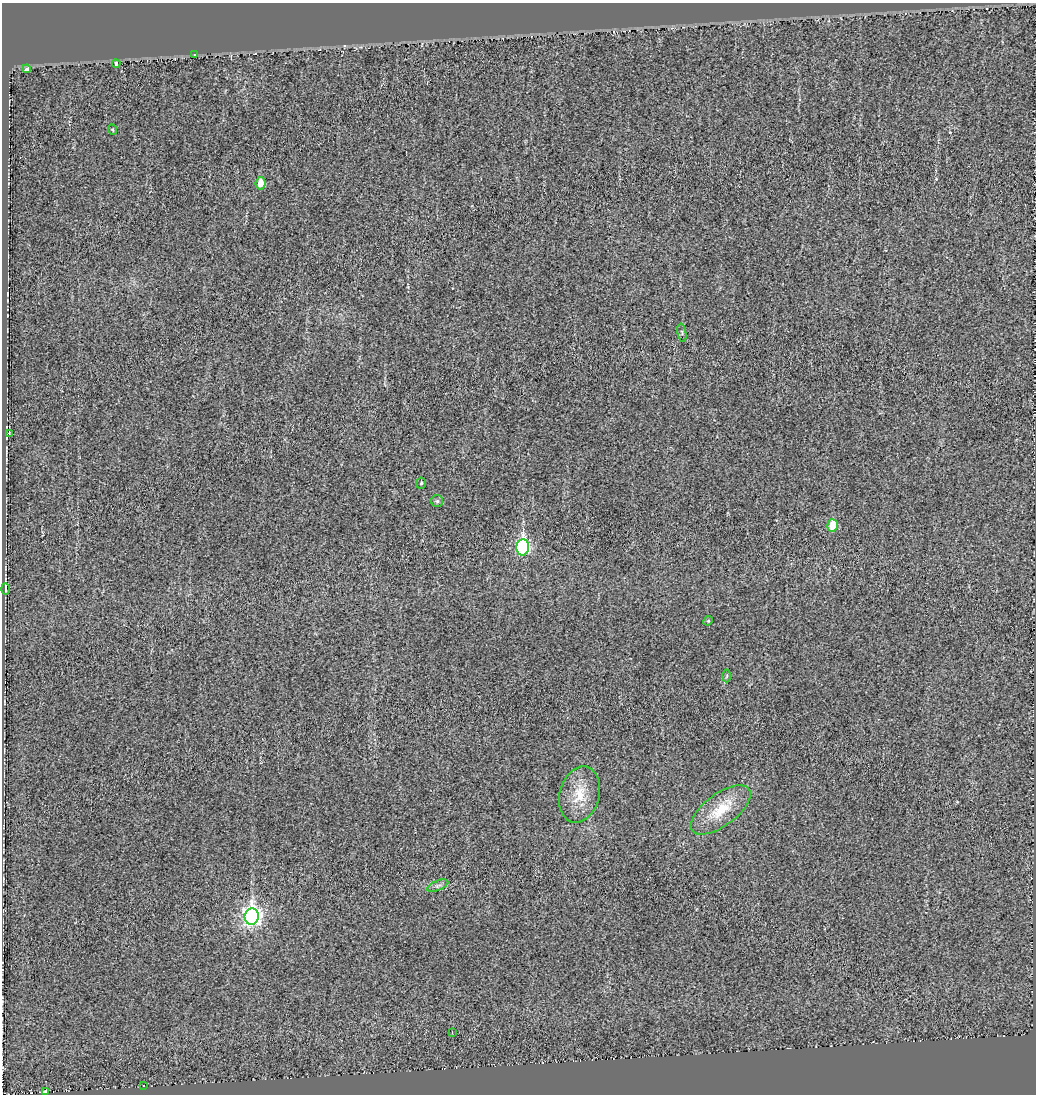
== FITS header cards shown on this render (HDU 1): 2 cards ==
NAXIS1  =                 1034
NAXIS2  =                 1092

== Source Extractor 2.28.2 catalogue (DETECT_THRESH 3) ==
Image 1034 x 1092 px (HDU 1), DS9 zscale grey, 1 PNG px = 1 image px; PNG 1038 x 1096 px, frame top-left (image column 1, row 1092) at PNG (2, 3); each listed source drawn as its Kron ellipse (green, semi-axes under 4 px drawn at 4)
Background 7.80e-04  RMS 0.015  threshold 0.046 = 3 sigma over >= 5 px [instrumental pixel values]
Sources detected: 21; all 21 listed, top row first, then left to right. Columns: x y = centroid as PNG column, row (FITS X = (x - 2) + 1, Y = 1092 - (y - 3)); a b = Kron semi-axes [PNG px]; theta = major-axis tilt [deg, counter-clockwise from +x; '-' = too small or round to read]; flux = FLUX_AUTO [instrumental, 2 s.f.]
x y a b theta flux
195 55 3 2 - 1.5
116 64 4 3 - 2.7
27 69 4 3 - 5.1
113 130 5 3 - 0.89
260 183 6 5 - 13
682 333 9 4 -80 1.6
9 433 3 2 - 0.64
421 483 5 5 - 1.6
437 501 6 6 - 1.8
832 525 6 5 - 19
523 547 8 6 87 200
5 589 6 3 -89 18
708 621 5 4 - 1.2
727 676 6 4 88 1.8
580 794 28 20 75 29
720 810 35 16 36 36
438 886 11 5 22 3.6
252 916 8 7 - 480
452 1032 3 2 - 1
144 1086 2 2 - 0.88
46 1092 3 3 - 95